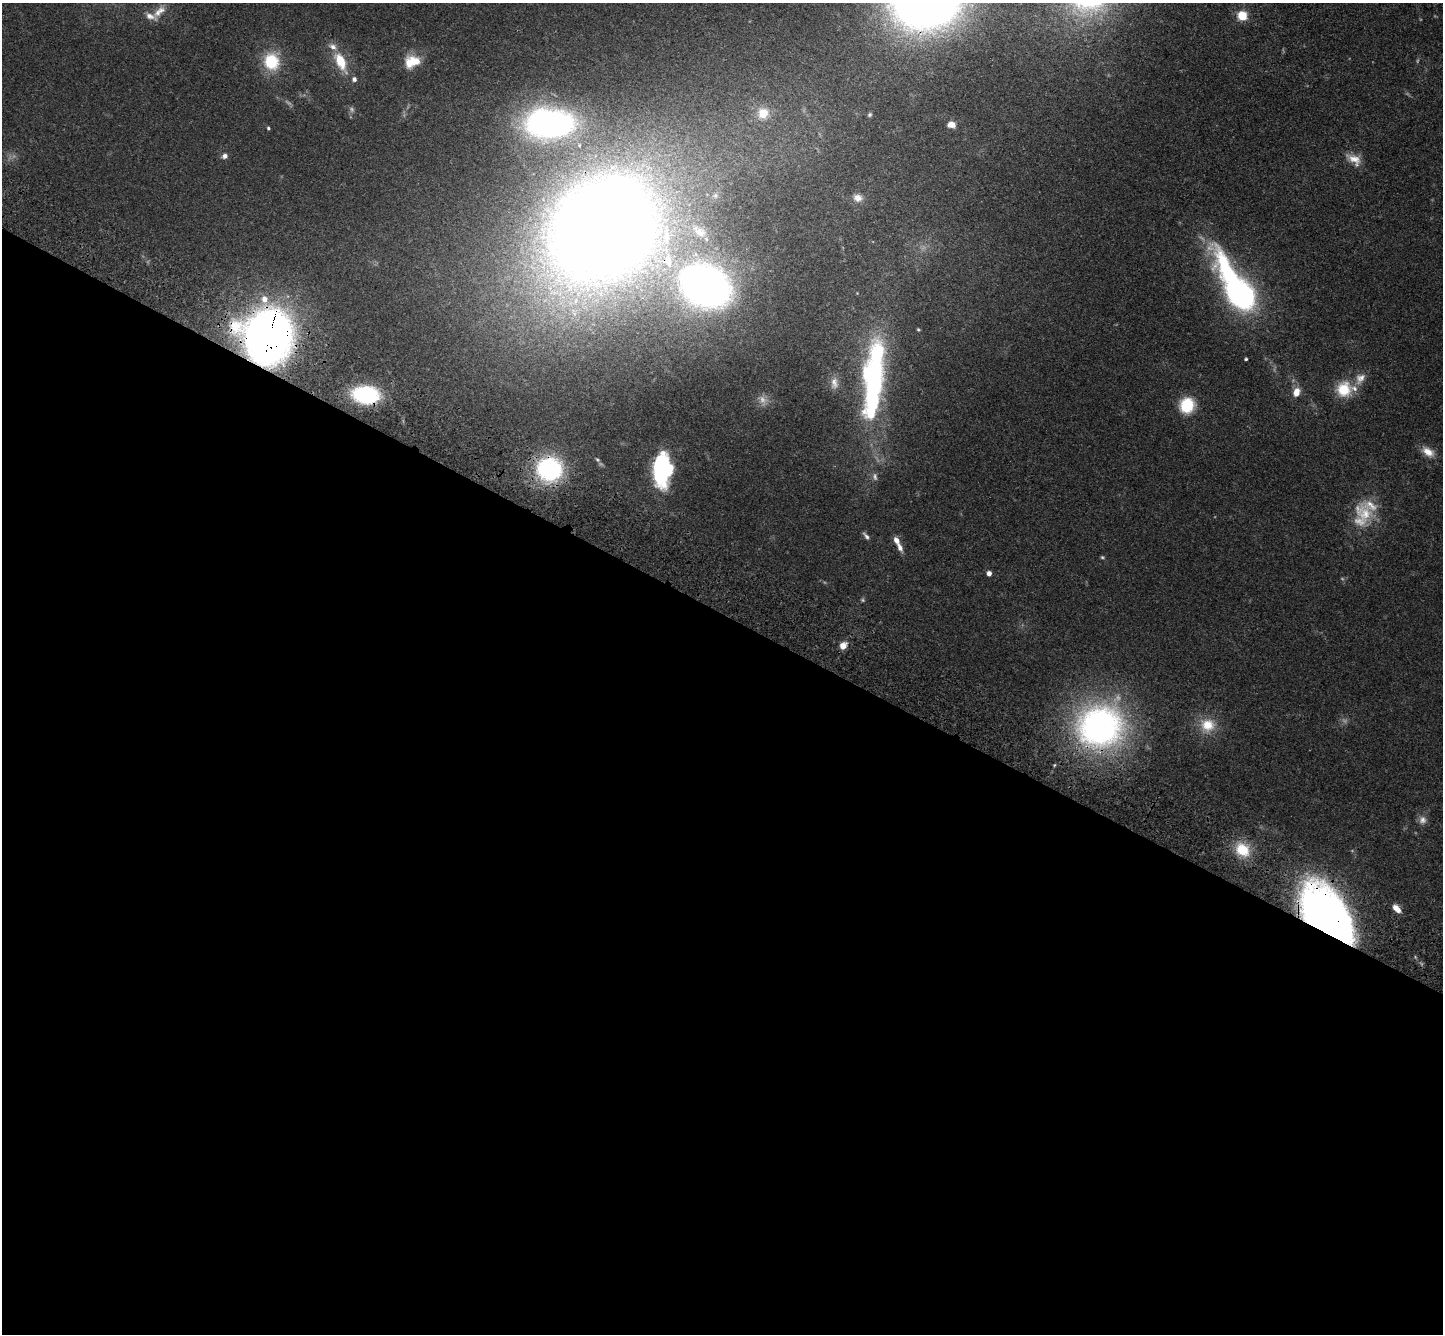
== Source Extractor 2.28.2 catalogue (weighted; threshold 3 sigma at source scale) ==
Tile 14 of 4 x 4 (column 2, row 4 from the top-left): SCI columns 1509-2949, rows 390-1721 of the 5900 x 5969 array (HDU 1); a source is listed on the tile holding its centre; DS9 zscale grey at full resolution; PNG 1445 x 1336 px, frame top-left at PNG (2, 3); no overlay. Shown black and unused: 54% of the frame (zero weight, under 3 of 4 exposures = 6% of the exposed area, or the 3 px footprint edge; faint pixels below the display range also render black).
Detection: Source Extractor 2.28.2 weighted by HDU 2 'WHT'; one run over the whole footprint, this tile lists its part. Background 0.0549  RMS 0.0056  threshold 0.0252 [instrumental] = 3 sigma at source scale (4.5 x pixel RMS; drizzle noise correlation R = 1.50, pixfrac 1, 0.05/0.05 arcsec/px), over >= 5 px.
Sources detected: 62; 7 too faint to see at this stretch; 5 inside a brighter object's white glare — not listed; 4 inside a brighter listed object's ellipse — not listed separately; the other 46 listed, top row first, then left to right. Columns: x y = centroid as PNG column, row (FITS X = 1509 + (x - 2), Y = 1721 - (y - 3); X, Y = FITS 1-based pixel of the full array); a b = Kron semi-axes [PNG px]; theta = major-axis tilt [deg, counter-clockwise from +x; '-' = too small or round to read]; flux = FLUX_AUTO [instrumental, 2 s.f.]
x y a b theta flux
159 11 21 9 44 6.1
1242 16 5 5 - 37
333 47 12 9 -33 3.6
271 61 20 18 -76 22
340 61 16 8 -65 18
412 61 19 14 20 12
354 79 6 6 - 1.8
763 113 17 16 - 10
869 115 6 5 - 0.93
549 123 45 28 -2 190
952 125 7 6 - 5.5
268 128 4 4 - 0.72
225 156 6 6 - 2.3
1354 159 21 11 -37 6.8
858 198 12 9 -16 3.8
604 228 77 65 36 1500
700 232 19 11 -31 6.1
706 286 37 29 -28 360
1240 294 25 18 -48 150
918 329 4 4 - 0.66
268 336 40 38 -67 390
1246 359 3 3 - 0.71
875 367 95 23 80 110
1360 378 16 12 53 5.7
834 383 17 10 -90 4.4
1344 389 19 18 - 16
1296 392 11 8 72 5.6
366 395 22 14 -5 65
1187 405 15 14 - 22
1428 452 17 10 -33 6.3
597 460 7 5 -47 0.96
661 465 23 19 60 41
549 469 21 21 - 75
1365 514 32 21 -34 16
866 536 12 5 -51 1.8
896 540 9 6 -65 3.8
1102 557 5 4 - 0.74
989 573 5 5 - 2.6
843 646 9 7 48 4.6
1207 725 21 19 -10 14
1100 726 49 45 13 190
1054 765 5 3 - 0.51
1422 820 12 10 -81 3.5
1242 850 21 17 -42 16
1396 908 11 6 -45 4.9
1325 913 55 33 -51 350
Overlapping masked pixels (flux is a lower limit): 6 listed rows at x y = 604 228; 268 336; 366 395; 549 469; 1100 726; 1325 913